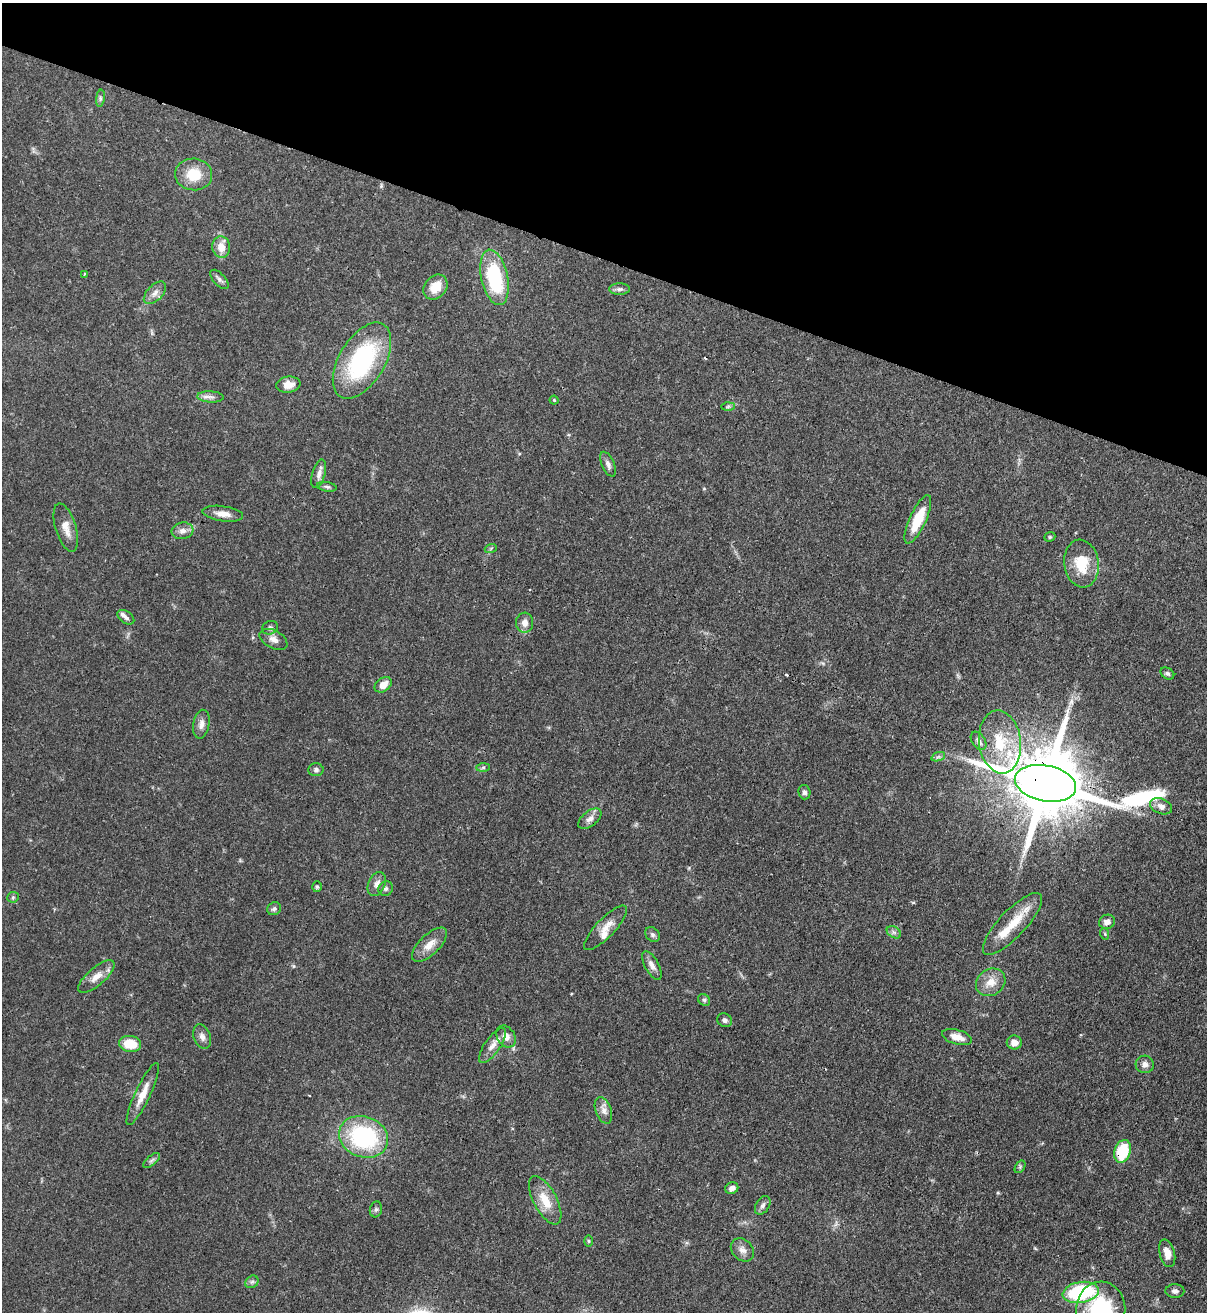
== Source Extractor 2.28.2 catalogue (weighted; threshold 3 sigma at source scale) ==
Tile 2 of 4 x 4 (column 2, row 1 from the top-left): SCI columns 1423-2627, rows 3963-5272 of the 5382 x 5303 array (HDU 1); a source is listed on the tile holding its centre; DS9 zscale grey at full resolution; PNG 1209 x 1314 px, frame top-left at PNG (2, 3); each listed source drawn as its Kron ellipse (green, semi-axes under 4 px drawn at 4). Shown black and unused: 20% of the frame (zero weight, under 3 of 4 exposures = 7% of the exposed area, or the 3 px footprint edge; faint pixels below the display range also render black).
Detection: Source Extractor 2.28.2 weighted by HDU 2 'WHT'; one run over the whole footprint, this tile lists its part. Background 0.0772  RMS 0.0038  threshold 0.0173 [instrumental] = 3 sigma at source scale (4.5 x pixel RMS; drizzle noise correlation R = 1.50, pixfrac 1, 0.05/0.05 arcsec/px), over >= 5 px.
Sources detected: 86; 2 cosmic-ray / hot-pixel residue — neither listed nor drawn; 3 inside a brighter listed object's ellipse — not listed separately; the other 81 listed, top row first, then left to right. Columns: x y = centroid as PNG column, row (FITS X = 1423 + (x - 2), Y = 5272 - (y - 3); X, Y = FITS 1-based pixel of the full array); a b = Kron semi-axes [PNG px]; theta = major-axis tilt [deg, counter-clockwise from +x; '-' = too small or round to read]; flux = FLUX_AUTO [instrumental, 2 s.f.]
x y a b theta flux
100 98 8 4 82 0.78
194 174 18 16 -6 9.4
221 247 11 9 -82 4.4
84 274 3 2 - 0.46
495 277 28 13 -77 30
219 279 12 6 -47 1.3
435 287 13 10 49 6.9
620 289 10 6 1 1.3
155 293 14 7 45 2.4
362 361 42 23 59 47
288 385 12 8 8 3.6
210 397 13 5 -3 1.6
554 400 4 4 - 0.43
728 407 7 4 2 0.64
608 464 13 6 -66 1.6
319 474 15 6 74 2
327 487 10 4 -9 0.88
223 514 20 7 -8 3.4
918 519 26 8 65 12
66 528 25 10 -73 4.5
182 531 11 8 8 2.2
1050 537 6 4 21 0.52
491 548 6 4 19 0.57
1081 564 24 17 -82 12
126 617 9 6 -36 1.2
525 623 10 8 -87 2.7
270 628 8 6 24 1.1
273 639 15 9 -28 2.5
1167 673 7 5 -33 0.9
383 685 9 6 37 3.6
201 724 14 8 78 2.4
979 741 10 6 -56 1.8
1000 742 32 21 -83 18
938 757 7 4 19 0.85
483 767 7 4 1 0.68
316 770 7 6 - 1.1
1045 783 31 18 -11 4600
804 792 7 6 - 1
1161 806 11 7 -22 2.4
590 819 13 7 38 2.2
377 884 13 8 66 2.4
317 887 5 4 - 0.56
386 889 8 7 - 1.1
13 897 6 5 - 0.67
274 909 7 6 - 1.1
1107 922 8 7 - 2.2
1012 924 40 13 47 11
606 928 29 9 46 4.8
894 932 8 5 -32 1.1
1105 934 6 3 -72 0.44
653 935 8 6 -44 1.1
430 945 22 10 44 4.7
652 965 16 7 -61 2.4
96 977 22 8 41 4.1
991 982 15 13 34 5
704 1000 6 5 - 0.72
725 1020 7 6 - 1
506 1036 12 8 -58 3.1
202 1037 13 8 -69 2.1
957 1037 15 7 -16 4.3
1014 1042 7 7 - 3
130 1044 11 8 -10 9.2
492 1046 20 8 56 3.4
1145 1064 9 8 - 2
143 1094 34 7 65 5.7
603 1110 14 8 -69 2.5
364 1137 25 20 -20 43
1122 1151 11 8 72 16
152 1160 10 4 39 1
1020 1167 7 4 57 0.68
732 1188 7 5 25 2
545 1200 27 11 -62 7.9
763 1205 10 6 58 1.3
376 1209 8 6 74 0.9
588 1241 6 4 -89 0.49
742 1250 13 10 -44 2.6
1167 1253 14 7 -75 3.9
252 1282 7 5 43 0.87
1175 1291 9 7 0 1.3
1081 1292 18 10 10 34
1101 1310 28 25 85 33
Overlapping masked pixels (flux is a lower limit): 3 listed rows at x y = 1045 783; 1122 1151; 1081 1292
Isophote crosses this tile's border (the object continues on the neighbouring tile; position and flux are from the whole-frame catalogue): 1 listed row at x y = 1101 1310